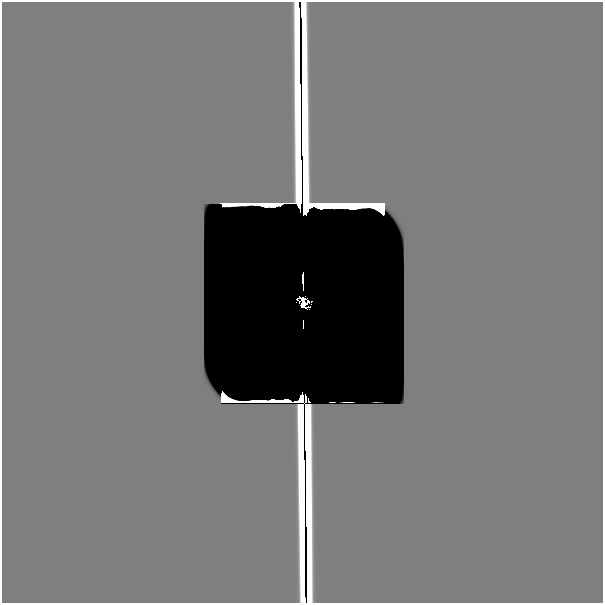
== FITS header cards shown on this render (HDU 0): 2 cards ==
NAXIS1  =                  601
NAXIS2  =                  601

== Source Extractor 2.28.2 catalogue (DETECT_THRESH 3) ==
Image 601 x 601 px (HDU 0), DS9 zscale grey, 1 PNG px = 1 image px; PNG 605 x 605 px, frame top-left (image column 1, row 601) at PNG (2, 2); no overlay
Background 1.98e-29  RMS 1.9e-28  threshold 5.74e-28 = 3 sigma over >= 5 px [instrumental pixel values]
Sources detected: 20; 17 with non-positive FLUX_AUTO (blend fragments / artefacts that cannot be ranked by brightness) are not listed; the other 3 listed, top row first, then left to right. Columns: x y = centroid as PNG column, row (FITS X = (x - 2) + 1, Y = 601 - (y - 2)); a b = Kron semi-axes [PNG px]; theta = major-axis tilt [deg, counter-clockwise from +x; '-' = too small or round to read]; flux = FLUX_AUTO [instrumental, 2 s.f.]
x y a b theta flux
303 280 10 2 -88 3.3e-04
303 303 9 7 -81 6.1e-01
510 316 75 48 90 2.4e-05
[17 non-positive-flux detections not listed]